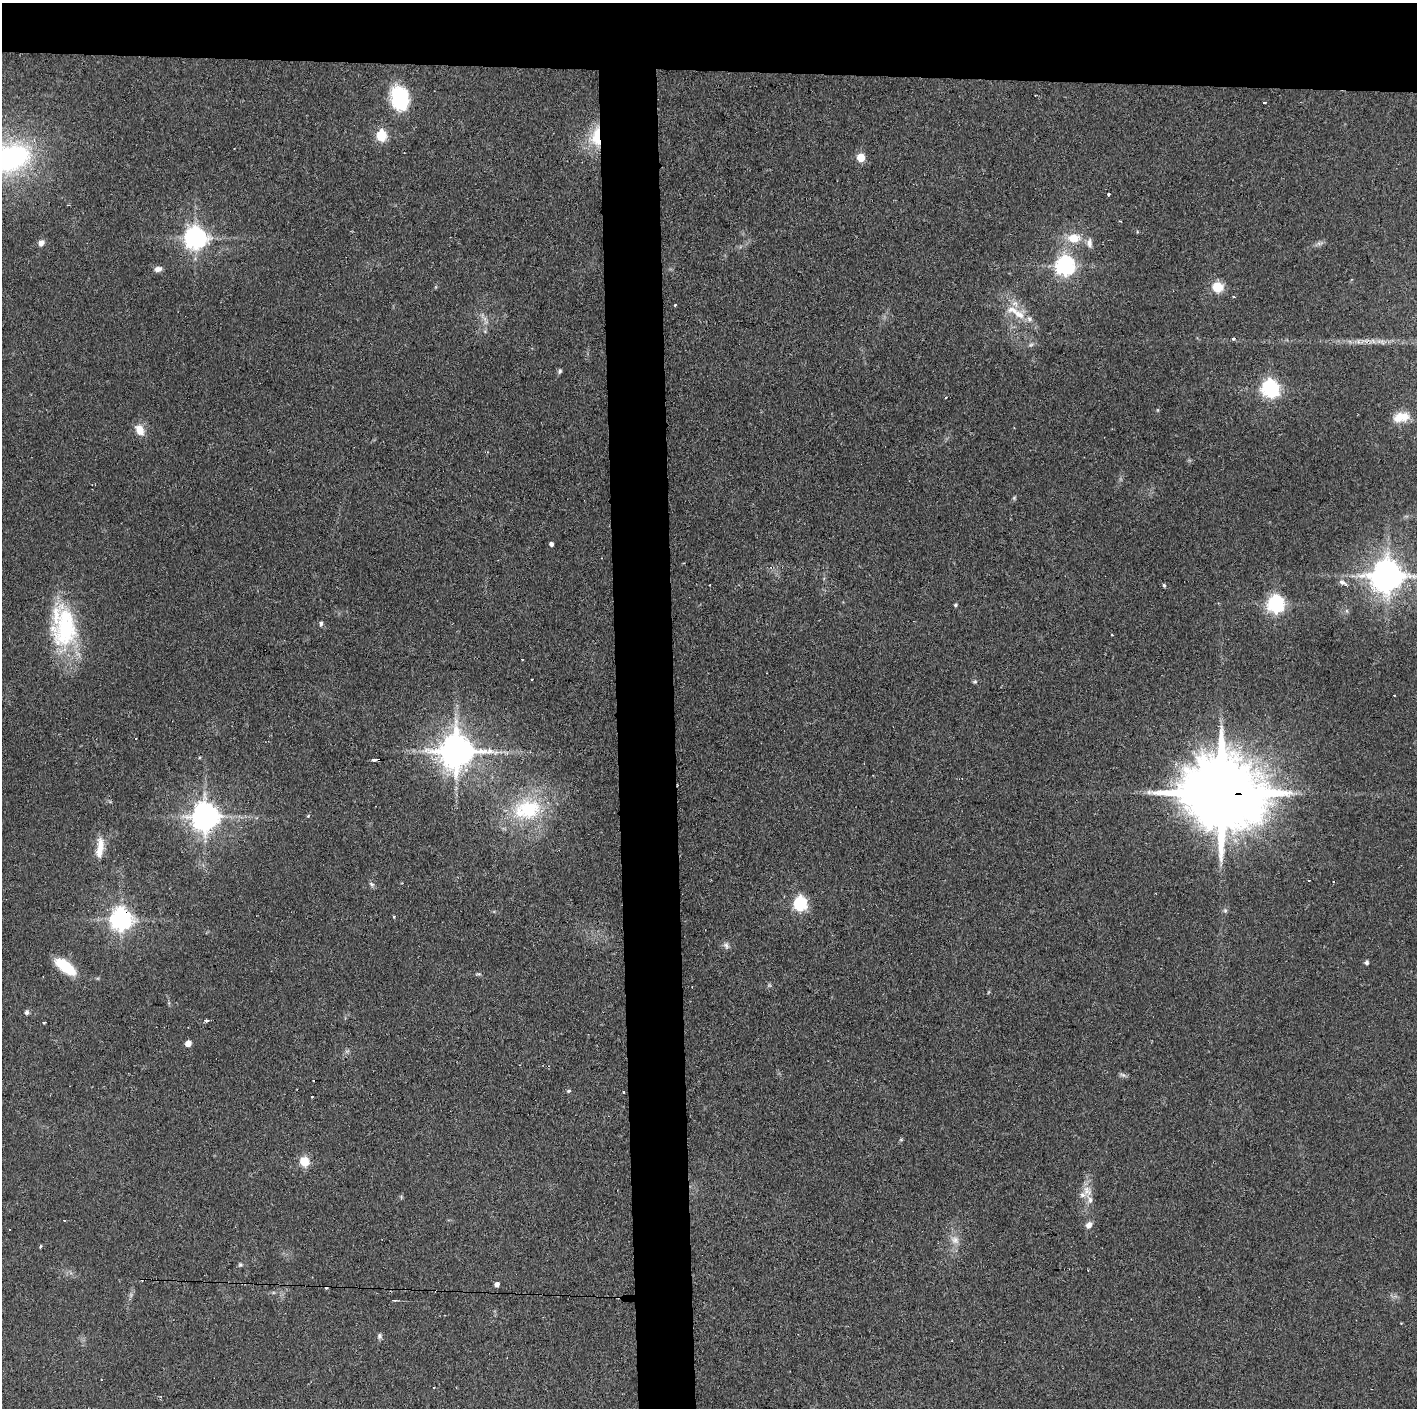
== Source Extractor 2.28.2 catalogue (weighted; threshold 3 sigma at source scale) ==
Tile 2 of 3 x 3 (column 2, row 1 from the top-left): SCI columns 1418-2832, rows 2812-4217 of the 4251 x 4217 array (HDU 1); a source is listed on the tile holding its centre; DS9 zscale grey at full resolution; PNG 1419 x 1410 px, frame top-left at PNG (2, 3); no overlay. Shown black and unused: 9% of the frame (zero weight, under 2 of 3 exposures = <1% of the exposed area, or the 3 px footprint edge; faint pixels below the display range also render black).
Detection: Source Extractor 2.28.2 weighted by HDU 2 'WHT'; one run over the whole footprint, this tile lists its part. Background 0.122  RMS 0.0067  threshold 0.0301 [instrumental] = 3 sigma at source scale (4.5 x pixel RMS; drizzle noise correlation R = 1.50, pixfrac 1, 0.05/0.05 arcsec/px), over >= 5 px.
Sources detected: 83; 1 too faint to see at this stretch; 9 cosmic-ray / hot-pixel residue — not listed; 6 inside a brighter listed object's ellipse — not listed separately; the other 67 listed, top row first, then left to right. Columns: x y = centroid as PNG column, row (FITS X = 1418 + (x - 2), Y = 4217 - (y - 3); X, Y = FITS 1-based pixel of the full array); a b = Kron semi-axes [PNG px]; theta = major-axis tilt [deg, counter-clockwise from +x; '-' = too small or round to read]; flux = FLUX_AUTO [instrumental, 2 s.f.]
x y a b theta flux
400 98 26 18 -79 43
1264 102 3 3 - 1.6
381 136 6 5 - 59
596 137 28 14 85 22
10 158 48 29 18 130
861 158 5 5 - 20
1108 194 3 3 - 1.4
195 238 7 7 - 550
1074 238 16 11 1 12
41 243 8 7 - 3.3
1089 243 11 6 -89 3.4
1065 266 7 7 - 350
158 269 9 7 15 3.1
1217 287 6 5 - 55
1234 297 3 2 - 0.68
675 305 3 2 - 1.1
1019 314 18 11 -37 10
1234 338 4 3 - 1.8
1031 344 7 4 20 1.3
560 371 6 5 - 1.3
1270 389 9 6 -49 260
945 398 3 3 - 1.1
1401 417 22 12 9 11
140 430 14 10 -63 8
1014 498 6 4 46 0.92
551 544 4 4 - 2.2
1387 576 10 9 - 1500
1342 582 10 5 -16 2.2
1164 585 4 3 - 1.2
1276 604 7 6 - 260
955 605 4 4 - 1
321 624 7 5 87 1.5
64 626 55 31 -83 70
975 682 6 4 1 0.97
136 738 2 2 - 0.51
456 751 10 10 - 1800
1222 793 26 18 -5 10000
527 809 42 30 15 50
308 816 5 3 - 0.74
205 817 8 8 - 1000
100 845 29 8 89 9.2
371 884 9 5 -37 1.6
800 904 7 6 - 130
1225 911 6 5 - 1.3
394 916 3 3 - 1.6
121 919 7 7 - 530
726 946 9 7 -54 2.2
1366 962 5 4 - 1.8
65 966 21 9 -37 28
479 974 6 4 -9 1
26 1012 5 5 - 1.9
207 1020 4 3 - 2.5
44 1022 3 3 - 1.5
188 1044 5 5 - 7.5
1123 1075 6 5 - 1.6
569 1091 5 4 - 1
624 1092 4 2 - 0.63
312 1096 3 3 - 1.5
304 1161 5 5 - 40
1087 1191 14 12 -50 6.5
1089 1225 9 7 44 3.5
9 1229 3 2 - 0.73
955 1240 12 10 -35 5
40 1247 5 3 - 0.63
240 1265 5 5 - 1
497 1284 4 4 - 3.3
379 1336 8 6 90 1.6
Overlapping masked pixels (flux is a lower limit): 3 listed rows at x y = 596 137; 1222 793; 121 919
Isophote crosses this tile's border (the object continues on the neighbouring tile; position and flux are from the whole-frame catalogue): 2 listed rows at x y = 10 158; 1387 576